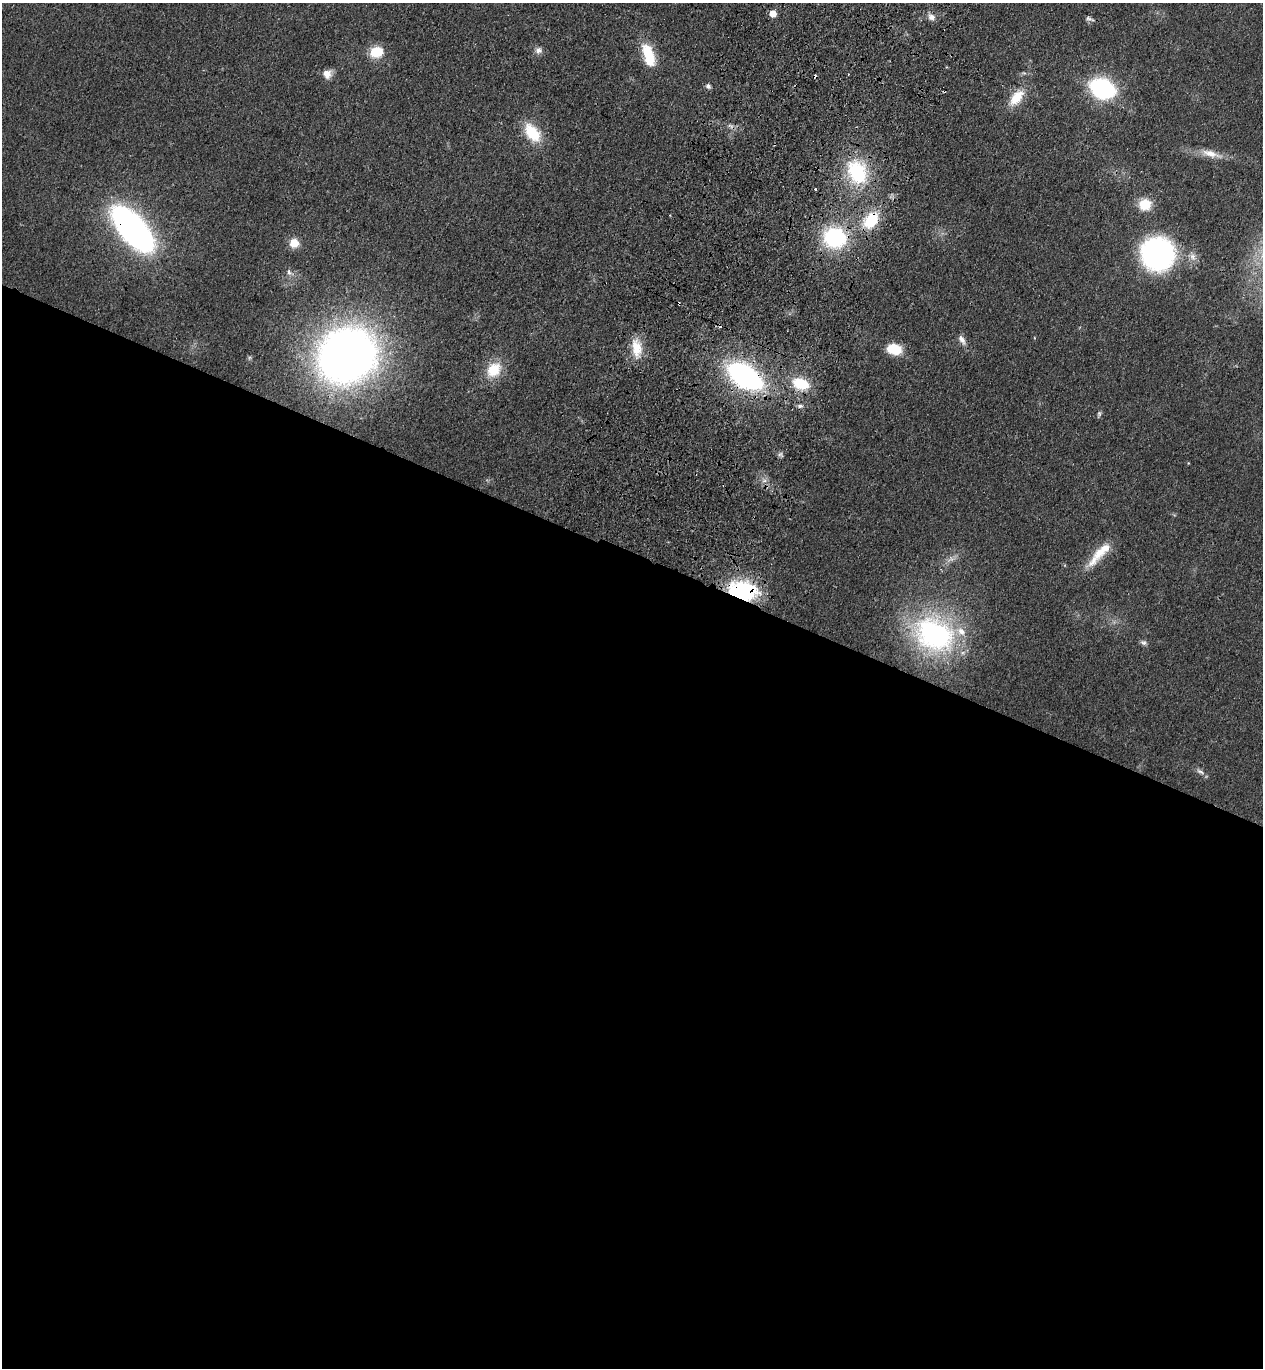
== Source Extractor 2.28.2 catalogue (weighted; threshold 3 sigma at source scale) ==
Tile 14 of 4 x 4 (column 2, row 4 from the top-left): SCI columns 1509-2769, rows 49-1414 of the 5668 x 5559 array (HDU 1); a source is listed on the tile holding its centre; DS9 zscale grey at full resolution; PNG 1265 x 1370 px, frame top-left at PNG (2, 3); no overlay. Shown black and unused: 60% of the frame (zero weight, under 3 of 4 exposures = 6% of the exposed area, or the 3 px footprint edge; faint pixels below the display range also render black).
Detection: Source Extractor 2.28.2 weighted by HDU 2 'WHT'; one run over the whole footprint, this tile lists its part. Background 0.0513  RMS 0.0058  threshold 0.0259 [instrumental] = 3 sigma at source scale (4.5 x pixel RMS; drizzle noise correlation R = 1.50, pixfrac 1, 0.05/0.05 arcsec/px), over >= 5 px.
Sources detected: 45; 1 too faint to see at this stretch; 4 cosmic-ray / hot-pixel residue — not listed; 1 inside a brighter listed object's ellipse — not listed separately; the other 39 listed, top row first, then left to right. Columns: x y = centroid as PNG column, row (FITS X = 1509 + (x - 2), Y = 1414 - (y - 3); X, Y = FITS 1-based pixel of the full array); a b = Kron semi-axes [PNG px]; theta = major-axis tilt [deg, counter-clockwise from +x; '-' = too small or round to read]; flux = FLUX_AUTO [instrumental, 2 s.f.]
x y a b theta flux
773 14 5 5 - 9.8
931 17 9 8 - 3.6
1089 19 12 5 -19 1.8
538 50 9 9 - 2.9
377 52 13 10 18 18
648 55 27 12 -72 21
1024 73 6 4 -42 0.77
327 74 10 10 - 5.6
708 86 6 6 - 1.9
1103 89 15 10 -23 130
1016 98 24 12 51 14
532 133 26 15 -53 20
1211 154 31 9 -16 8.9
857 172 32 24 -71 44
815 189 3 3 - 1.1
1145 204 14 13 - 13
871 220 21 14 50 25
132 229 32 14 -50 350
835 238 18 16 -10 71
294 243 10 9 - 8.3
1158 254 22 22 - 170
1193 256 11 8 -70 3.6
289 272 12 6 -52 2.6
962 340 15 7 -57 3.5
636 348 27 13 -84 13
894 349 15 11 -12 15
347 355 40 36 31 570
494 370 21 17 52 15
745 376 21 12 -33 210
801 384 20 12 -19 21
800 406 8 5 1 1.7
1099 414 9 5 74 1.2
780 454 7 5 30 1.4
764 481 7 4 0 1.7
1099 554 42 11 48 15
743 590 27 17 -13 64
934 634 51 39 -28 110
1143 643 9 6 -29 1.7
1200 772 13 5 -32 2.3
Overlapping masked pixels (flux is a lower limit): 5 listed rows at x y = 871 220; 132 229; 835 238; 745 376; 743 590